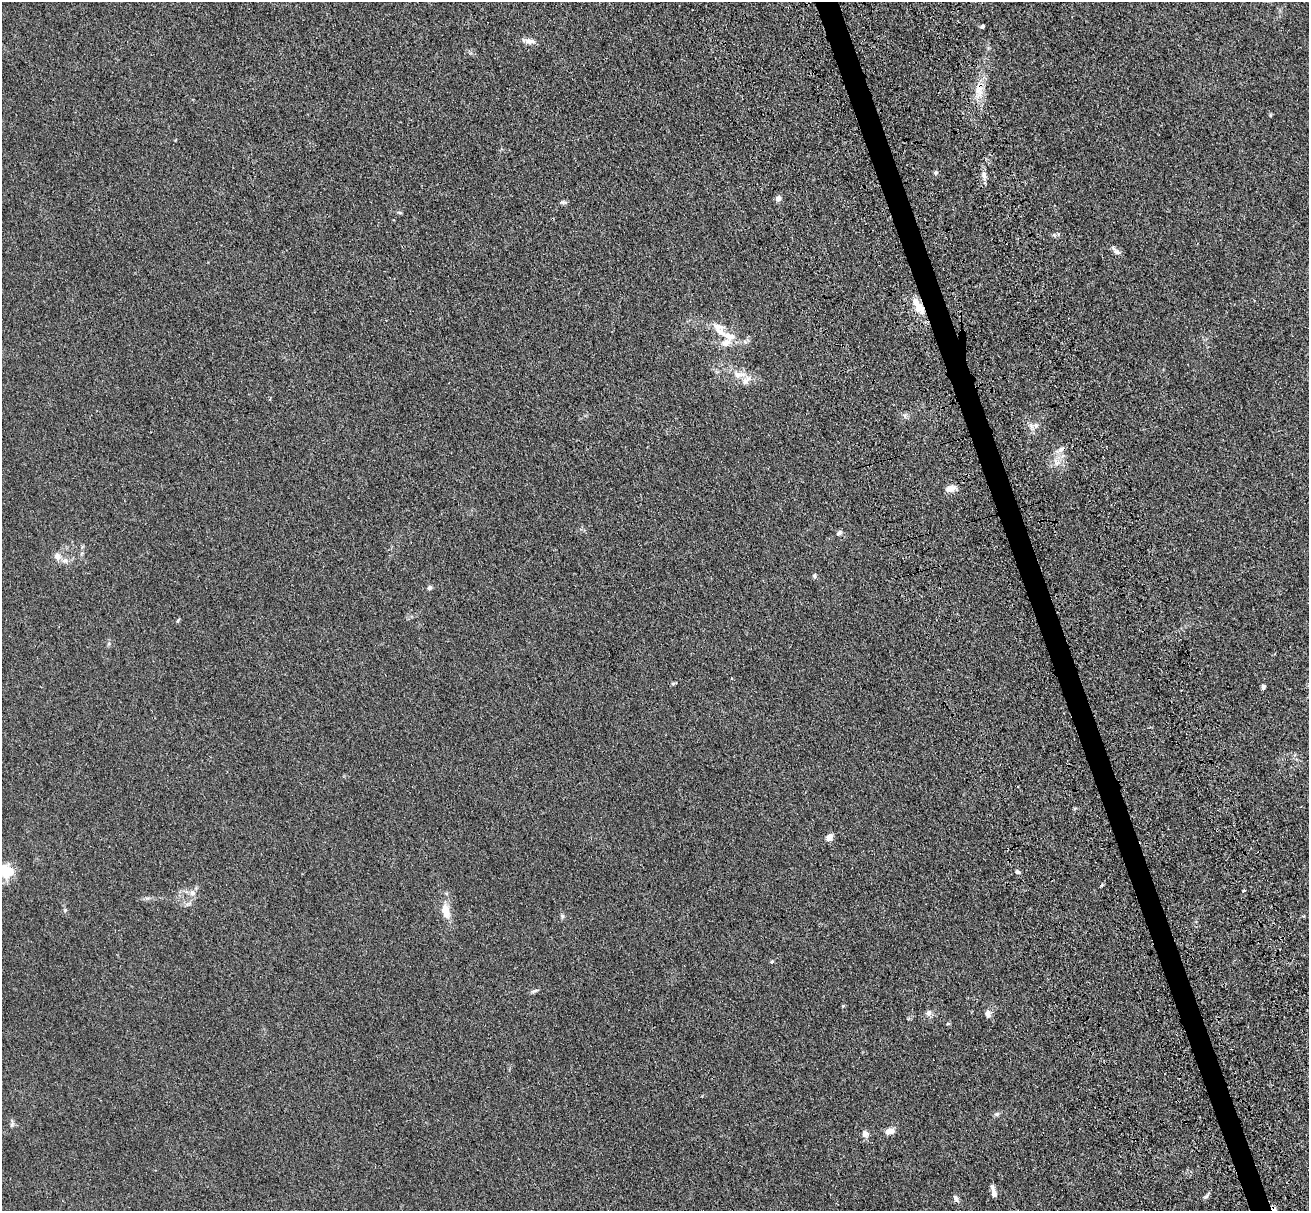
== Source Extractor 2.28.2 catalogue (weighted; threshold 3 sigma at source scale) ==
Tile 6 of 4 x 4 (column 2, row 2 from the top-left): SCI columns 1487-2793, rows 2857-4065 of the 5581 x 5561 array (HDU 1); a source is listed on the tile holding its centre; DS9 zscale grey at full resolution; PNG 1311 x 1213 px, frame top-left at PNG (2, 2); no overlay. Shown black and unused: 2% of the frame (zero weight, under 3 of 4 exposures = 11% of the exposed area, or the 3 px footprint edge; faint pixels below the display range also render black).
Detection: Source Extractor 2.28.2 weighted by HDU 2 'WHT'; one run over the whole footprint, this tile lists its part. Background 0.0493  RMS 0.0055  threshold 0.025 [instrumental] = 3 sigma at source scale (4.5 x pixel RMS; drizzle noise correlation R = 1.50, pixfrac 1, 0.05/0.05 arcsec/px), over >= 5 px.
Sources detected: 47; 1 cosmic-ray / hot-pixel residue — not listed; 4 inside a brighter listed object's ellipse — not listed separately; the other 42 listed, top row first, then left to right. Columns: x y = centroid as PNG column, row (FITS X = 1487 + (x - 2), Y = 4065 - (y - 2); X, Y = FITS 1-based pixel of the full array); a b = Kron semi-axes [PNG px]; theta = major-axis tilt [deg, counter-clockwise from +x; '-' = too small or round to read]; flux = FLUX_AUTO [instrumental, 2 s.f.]
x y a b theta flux
983 26 5 4 - 0.9
529 41 14 7 -7 3
979 89 17 9 86 6.9
936 172 6 5 - 1
984 176 7 4 -72 1.5
778 198 5 5 - 4.3
563 202 12 2 -7 0.76
400 213 6 3 -19 0.64
1054 235 6 4 -48 0.77
1117 252 11 7 -22 2.1
920 308 15 10 -66 6.6
717 327 20 9 -10 5.3
729 336 18 9 -14 6.1
737 375 12 10 13 4.1
746 380 18 8 38 4.2
1036 426 6 6 - 1.5
1061 449 10 6 43 2.2
1056 463 10 8 -41 3
951 488 11 7 14 4
839 533 7 5 42 1.3
57 556 10 9 - 3
814 576 6 5 - 0.98
429 588 5 5 - 1.5
178 620 6 3 46 0.57
1263 687 4 4 - 1.7
829 837 8 6 53 3.3
6 871 14 12 -61 13
1017 872 7 5 -15 1.2
1244 890 3 3 - 1.6
192 893 9 8 - 2.6
446 911 23 10 -78 7.1
562 916 6 5 - 0.89
772 961 5 4 - 0.61
534 991 10 3 29 1
928 1013 8 7 - 1.9
988 1014 10 7 -79 2.2
997 1114 7 5 20 1.1
890 1131 10 6 17 4
865 1134 8 8 - 2.4
993 1192 16 5 -75 2.8
1206 1196 10 4 42 1.2
956 1198 10 6 -64 1.6
Overlapping masked pixels (flux is a lower limit): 2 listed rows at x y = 979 89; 920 308
Isophote crosses this tile's border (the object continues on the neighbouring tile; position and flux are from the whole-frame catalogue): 1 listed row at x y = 6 871
Unlisted compact peaks at least as high as the median listed source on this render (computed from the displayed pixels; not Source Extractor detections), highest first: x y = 65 910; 1101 886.